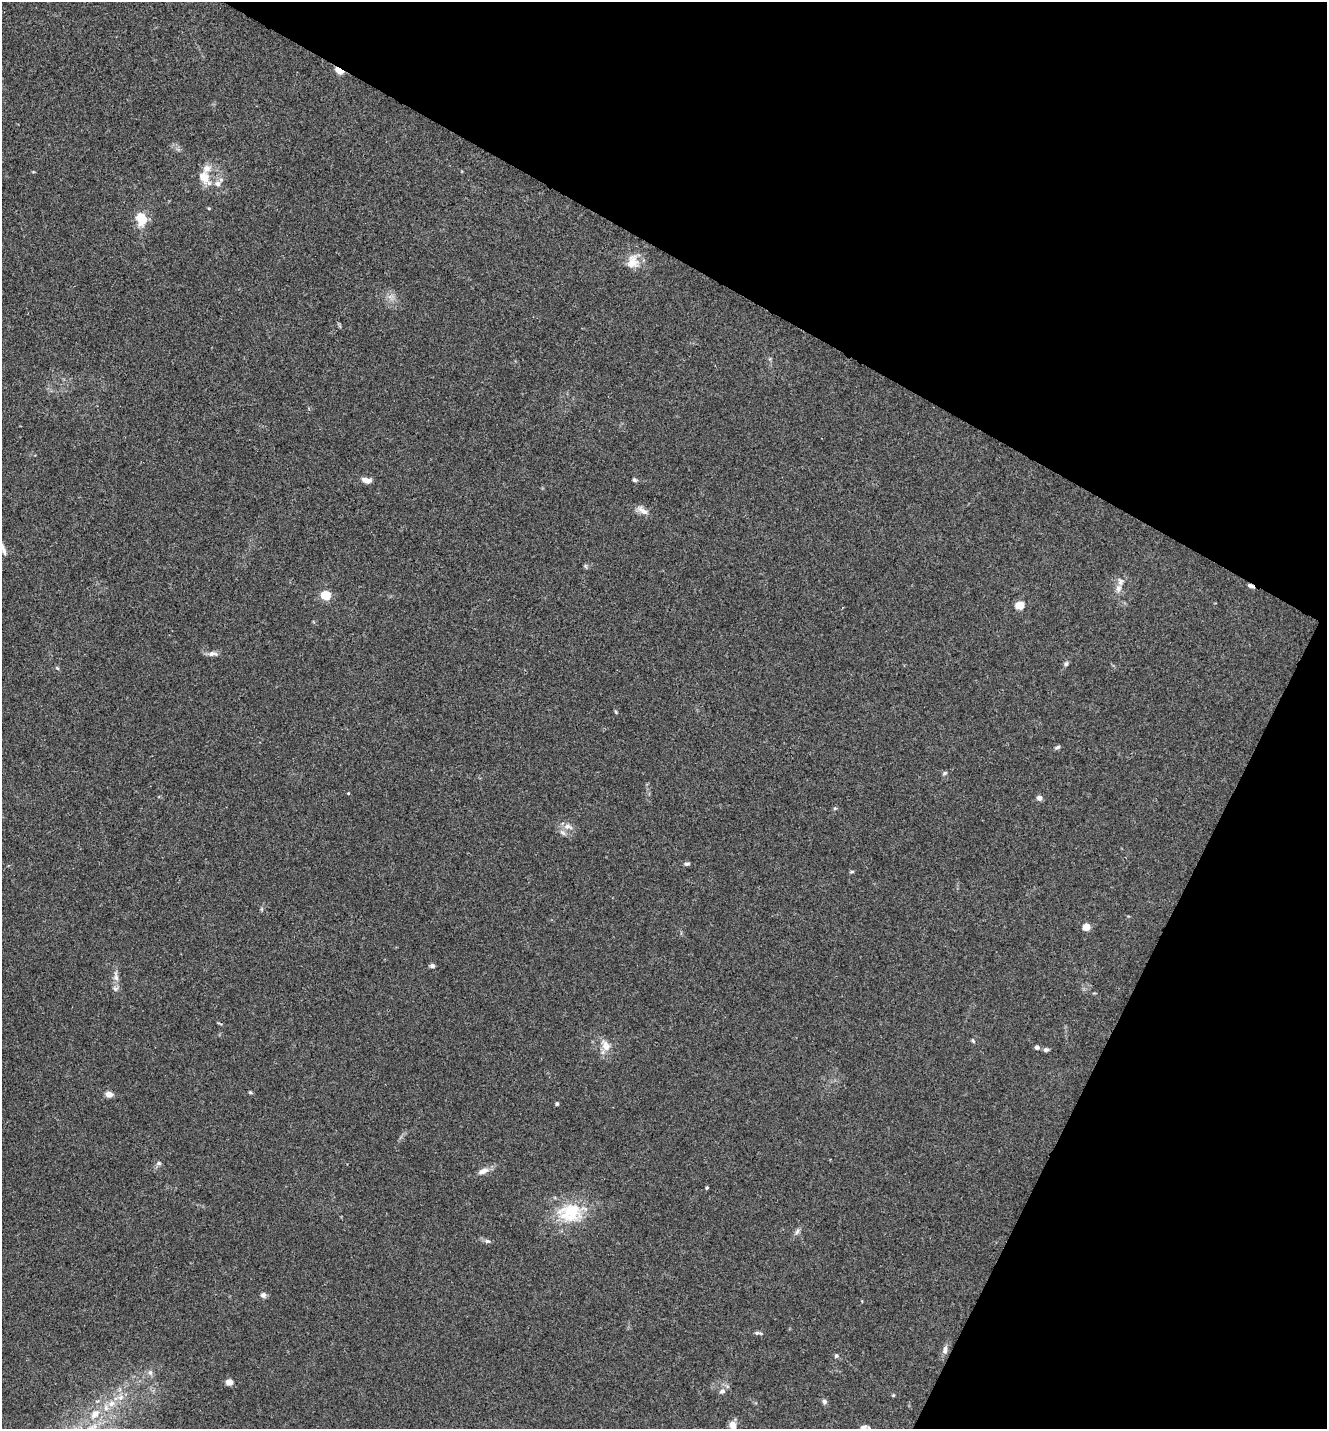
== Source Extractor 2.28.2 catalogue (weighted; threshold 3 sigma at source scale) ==
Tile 8 of 4 x 4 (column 4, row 2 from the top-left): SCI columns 4257-5581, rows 2859-4285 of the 5726 x 5715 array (HDU 1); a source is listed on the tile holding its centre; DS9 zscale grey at full resolution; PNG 1329 x 1431 px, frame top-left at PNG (2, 2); no overlay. Shown black and unused: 27% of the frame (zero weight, under 3 of 4 exposures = <1% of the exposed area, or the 3 px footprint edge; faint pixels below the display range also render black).
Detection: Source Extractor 2.28.2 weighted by HDU 2 'WHT'; one run over the whole footprint, this tile lists its part. Background 0.0238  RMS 0.0045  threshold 0.0202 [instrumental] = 3 sigma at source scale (4.5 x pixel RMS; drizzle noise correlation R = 1.50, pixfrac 1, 0.05/0.05 arcsec/px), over >= 5 px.
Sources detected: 56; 4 inside a brighter listed object's ellipse — not listed separately; the other 52 listed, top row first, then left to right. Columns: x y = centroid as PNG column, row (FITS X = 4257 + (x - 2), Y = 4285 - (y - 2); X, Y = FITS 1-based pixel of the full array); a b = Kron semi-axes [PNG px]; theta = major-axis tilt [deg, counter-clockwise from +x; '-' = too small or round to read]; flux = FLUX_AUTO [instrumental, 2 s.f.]
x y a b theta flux
339 70 7 4 -32 17
204 177 19 10 -54 6.8
141 218 12 9 -73 9.9
632 262 19 15 73 6.2
366 480 11 6 -13 3.1
634 480 6 4 -43 0.73
643 510 16 7 -34 3
2 548 15 5 -63 2.2
1251 586 8 4 -22 1.1
1118 589 9 8 - 2.1
326 595 5 5 - 22
1020 605 5 5 - 14
212 654 12 6 -1 2.1
1066 664 7 5 73 0.91
57 668 5 4 - 0.54
1058 747 7 4 27 0.85
944 773 7 4 28 0.72
348 793 4 3 - 0.37
1039 798 5 5 - 2.2
835 808 6 4 18 0.51
568 826 15 7 -19 2.6
562 832 11 5 -44 1.4
687 864 8 4 10 0.85
851 872 6 3 19 0.53
1086 927 5 4 - 8.6
432 966 6 5 - 1.1
116 977 16 6 -83 2.6
973 1041 7 3 -54 0.53
606 1046 17 10 -70 4.4
1037 1047 5 5 - 1.3
1046 1050 6 5 - 1.1
250 1092 5 4 - 0.51
109 1094 7 5 -18 3.1
557 1103 4 4 - 0.68
159 1163 7 5 -1 0.94
483 1171 14 7 20 3
707 1188 3 3 - 0.66
570 1212 33 25 8 21
797 1232 9 5 63 1.2
487 1241 8 6 -13 1.1
263 1295 7 7 - 1.3
757 1333 8 5 7 1
945 1349 13 6 84 2
836 1356 6 5 - 0.74
150 1372 8 6 -89 1.4
229 1382 6 6 - 3.2
722 1391 8 6 10 1.3
121 1397 9 8 - 2.5
824 1401 6 6 - 1.1
111 1403 10 8 31 3.5
95 1414 14 10 54 5.1
733 1425 9 7 -69 3.9
Overlapping masked pixels (flux is a lower limit): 2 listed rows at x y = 339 70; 1251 586
Isophote crosses this tile's border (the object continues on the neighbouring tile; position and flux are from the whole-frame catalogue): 2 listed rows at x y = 2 548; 733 1425